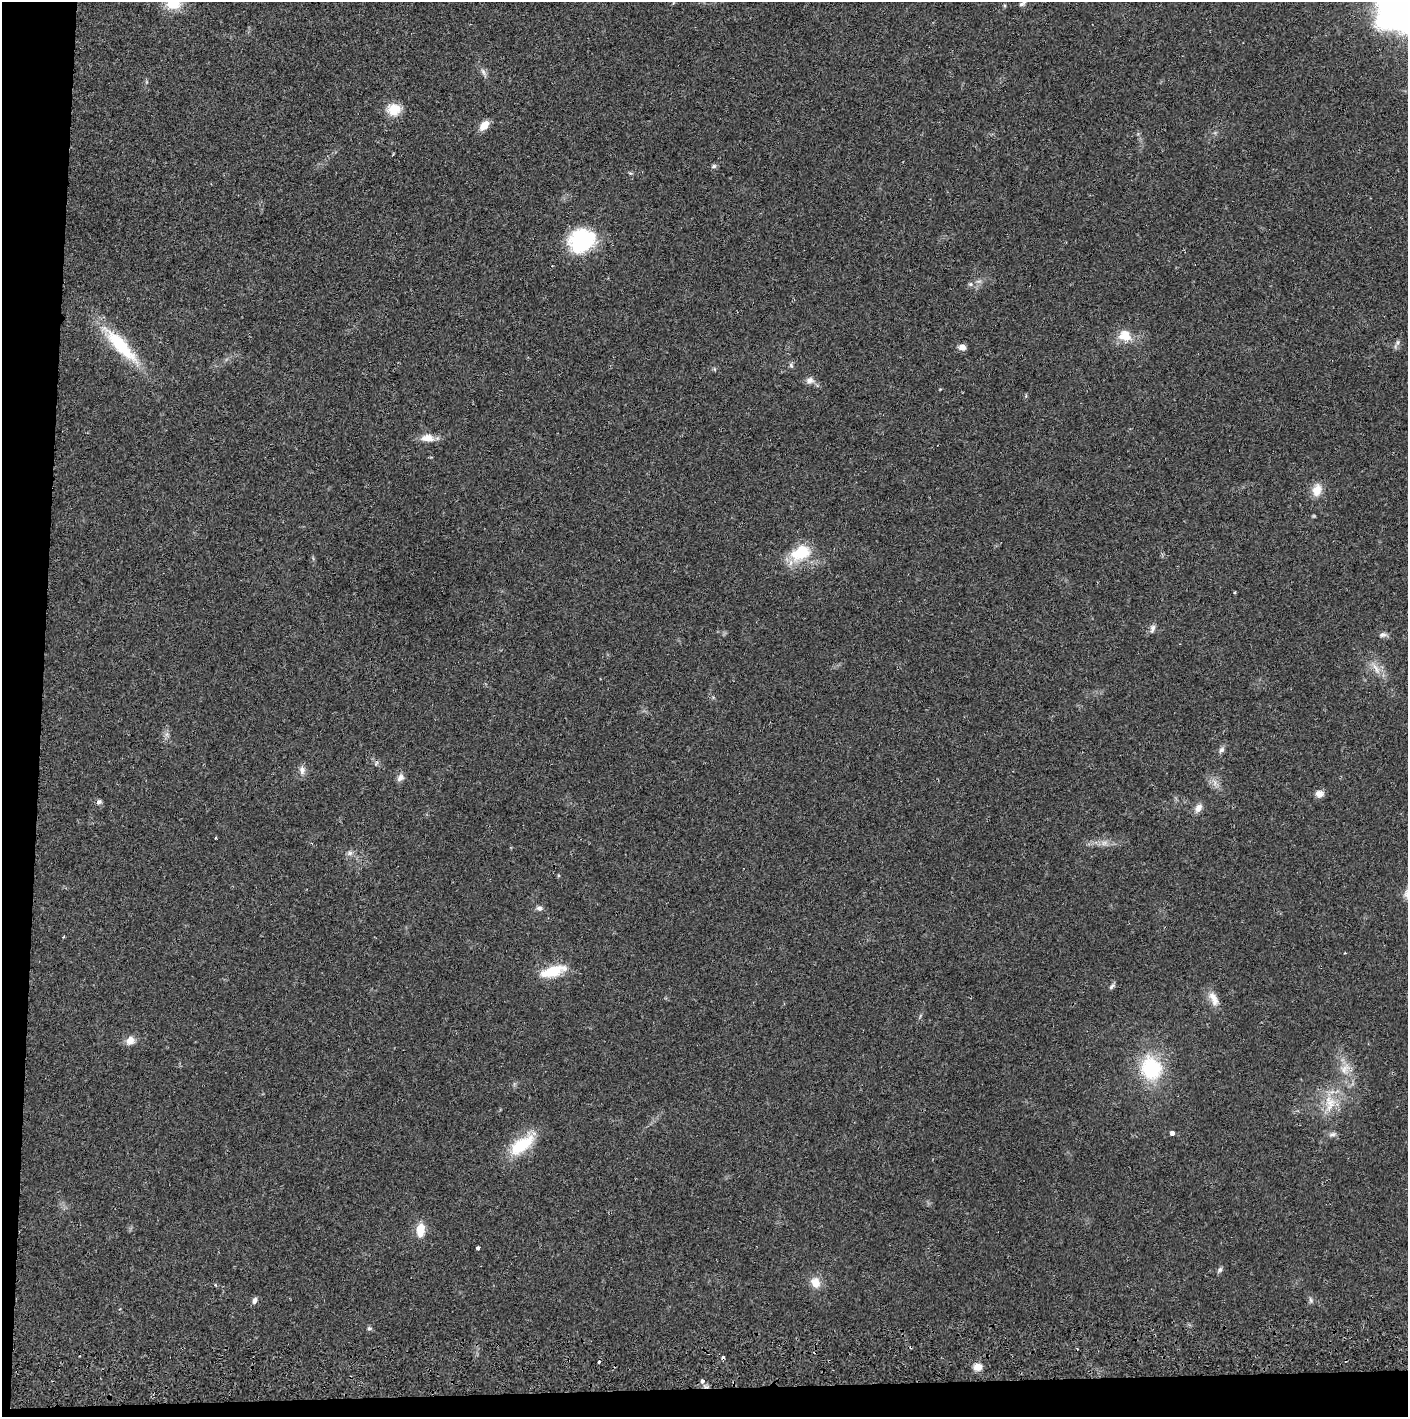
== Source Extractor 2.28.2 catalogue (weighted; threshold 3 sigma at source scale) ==
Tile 7 of 3 x 3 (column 1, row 3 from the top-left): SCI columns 4-1409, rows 56-1470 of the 4229 x 4357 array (HDU 1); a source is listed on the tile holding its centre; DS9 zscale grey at full resolution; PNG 1410 x 1419 px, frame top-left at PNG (2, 2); no overlay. Shown black and unused: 5% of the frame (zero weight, under 2 of 3 exposures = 3% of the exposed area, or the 3 px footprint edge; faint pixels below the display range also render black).
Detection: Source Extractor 2.28.2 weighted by HDU 2 'WHT'; one run over the whole footprint, this tile lists its part. Background 0.0213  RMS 0.0035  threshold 0.0156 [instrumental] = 3 sigma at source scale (4.5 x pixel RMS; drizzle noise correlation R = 1.50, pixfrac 1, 0.05/0.05 arcsec/px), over >= 5 px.
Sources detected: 62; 6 cosmic-ray / hot-pixel residue — not listed; the other 56 listed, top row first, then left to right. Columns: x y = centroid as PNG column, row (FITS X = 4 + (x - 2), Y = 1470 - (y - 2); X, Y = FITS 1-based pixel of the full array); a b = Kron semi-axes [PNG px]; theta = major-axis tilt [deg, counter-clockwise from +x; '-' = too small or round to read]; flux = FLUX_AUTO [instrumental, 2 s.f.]
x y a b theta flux
1023 3 13 5 41 1.1
173 4 15 11 4 9.3
1400 14 40 26 -33 180
484 72 15 5 -61 1.4
393 109 17 15 5 6.1
484 125 11 7 46 4.3
714 166 8 6 16 0.74
630 173 6 4 -17 0.43
582 240 31 25 22 26
979 281 8 4 0 0.91
970 284 6 5 - 0.67
1125 336 18 15 -32 6
1398 342 7 5 73 0.86
120 345 61 14 -47 20
962 347 8 7 - 2
791 365 8 5 -79 0.77
714 369 6 4 -71 0.42
810 380 11 9 13 1.8
428 438 19 10 -2 3.9
1317 490 17 12 75 4.3
800 553 26 17 26 14
1152 629 12 6 77 1.4
1383 635 11 7 10 1.2
1376 668 20 7 -59 3.4
167 734 7 5 45 0.99
1221 750 10 6 51 1.2
302 770 12 8 -81 1.9
400 778 10 7 61 1.7
1215 783 10 6 -84 1.8
1319 794 9 8 - 2.3
99 802 7 6 - 0.93
1198 808 11 8 56 2.4
215 838 3 2 - 0.31
1104 843 10 7 16 1.8
349 853 8 7 - 1.3
539 908 8 7 - 1.2
553 971 28 11 16 11
1112 986 10 5 49 0.84
1213 998 22 10 -64 3.9
130 1041 11 10 - 2.9
1151 1068 27 23 -72 24
1345 1069 18 12 54 4.6
1330 1103 28 16 88 9.3
1172 1133 4 3 - 3.6
1332 1134 10 6 16 1.2
522 1144 35 15 38 15
420 1230 16 9 86 5.4
478 1248 3 3 - 1.1
1220 1270 8 5 51 0.84
815 1282 14 11 -58 4.3
215 1285 4 4 - 0.44
255 1300 9 5 75 1.1
1311 1300 9 5 -69 0.82
369 1328 7 6 - 0.69
978 1367 9 8 - 3.1
702 1381 5 4 - 1.6
Isophote crosses this tile's border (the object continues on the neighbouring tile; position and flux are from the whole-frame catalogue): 3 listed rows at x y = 1023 3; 173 4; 1400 14